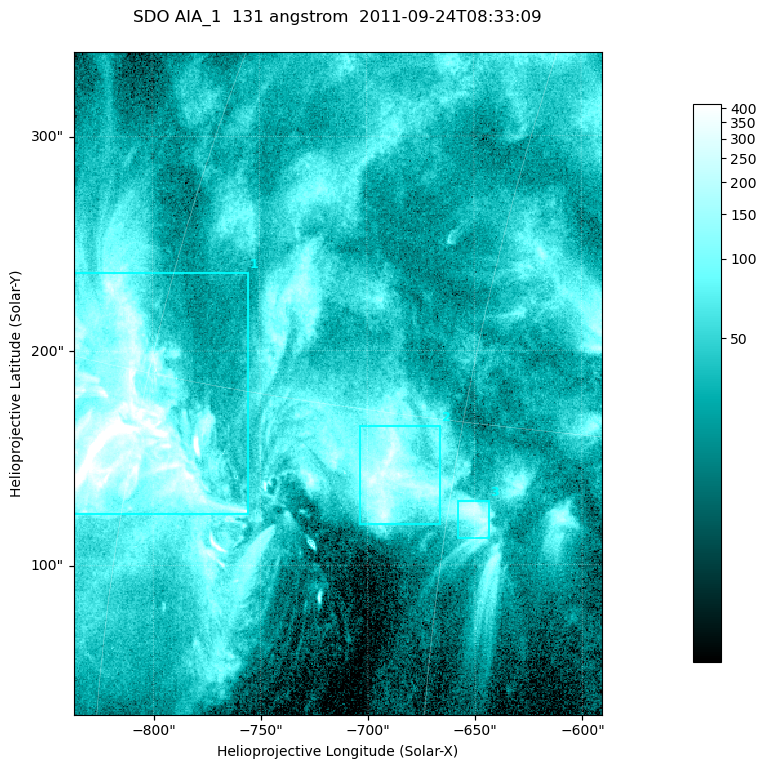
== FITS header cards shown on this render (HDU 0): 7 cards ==
TELESCOP= 'SDO     '           /
INSTRUME= 'AIA_1   '           /
WAVELNTH=                  131 /
WAVEUNIT= 'angstrom'           /
DATE-OBS= '2011-09-24T08:33:09.63' /
CTYPE1  = 'HPLN-TAN'           /
CTYPE2  = 'HPLT-TAN'           /

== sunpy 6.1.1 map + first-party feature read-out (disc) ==
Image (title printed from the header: SDO AIA_1  131 angstrom  2011-09-24T08:33:09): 410 x 514 px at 0.601 arcsec/px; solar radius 956 arcsec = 1592 px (partial field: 2.6% of the solar disc is inside the frame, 100% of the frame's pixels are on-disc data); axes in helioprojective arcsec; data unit not stated in the header (colour bar unlabelled)
Pointing: header CRPIX1/2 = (2043.14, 2045.51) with CRVAL1/2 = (0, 0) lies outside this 410 x 514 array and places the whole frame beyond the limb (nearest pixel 1.41 R_sun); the SolarSoft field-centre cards XCEN/YCEN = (-713.7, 184.8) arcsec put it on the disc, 1316 arcsec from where CRPIX/CRVAL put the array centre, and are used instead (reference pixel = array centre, CRVAL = XCEN/YCEN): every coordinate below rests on XCEN/YCEN
Orientation: roll -0.139 deg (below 1 deg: not rotated)
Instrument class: DISC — disc imager (sunpy class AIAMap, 131 A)
Bright regions (active regions / flare kernels): reference = the on-disc median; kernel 3 px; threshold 5 sigma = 124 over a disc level ~37.6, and >= 1.15x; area >= 210 px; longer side >= 5 px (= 3 arcsec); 3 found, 3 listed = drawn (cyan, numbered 1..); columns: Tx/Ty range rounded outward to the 2 arcsec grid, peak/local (2 s.f.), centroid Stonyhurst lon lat
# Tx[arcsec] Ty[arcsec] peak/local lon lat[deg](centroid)
1 -838..-754 124..238 32 -60 +13
2 -704..-666 118..166 8.7 -48 +13
3 -658..-642 112..130 7.1 -44 +12